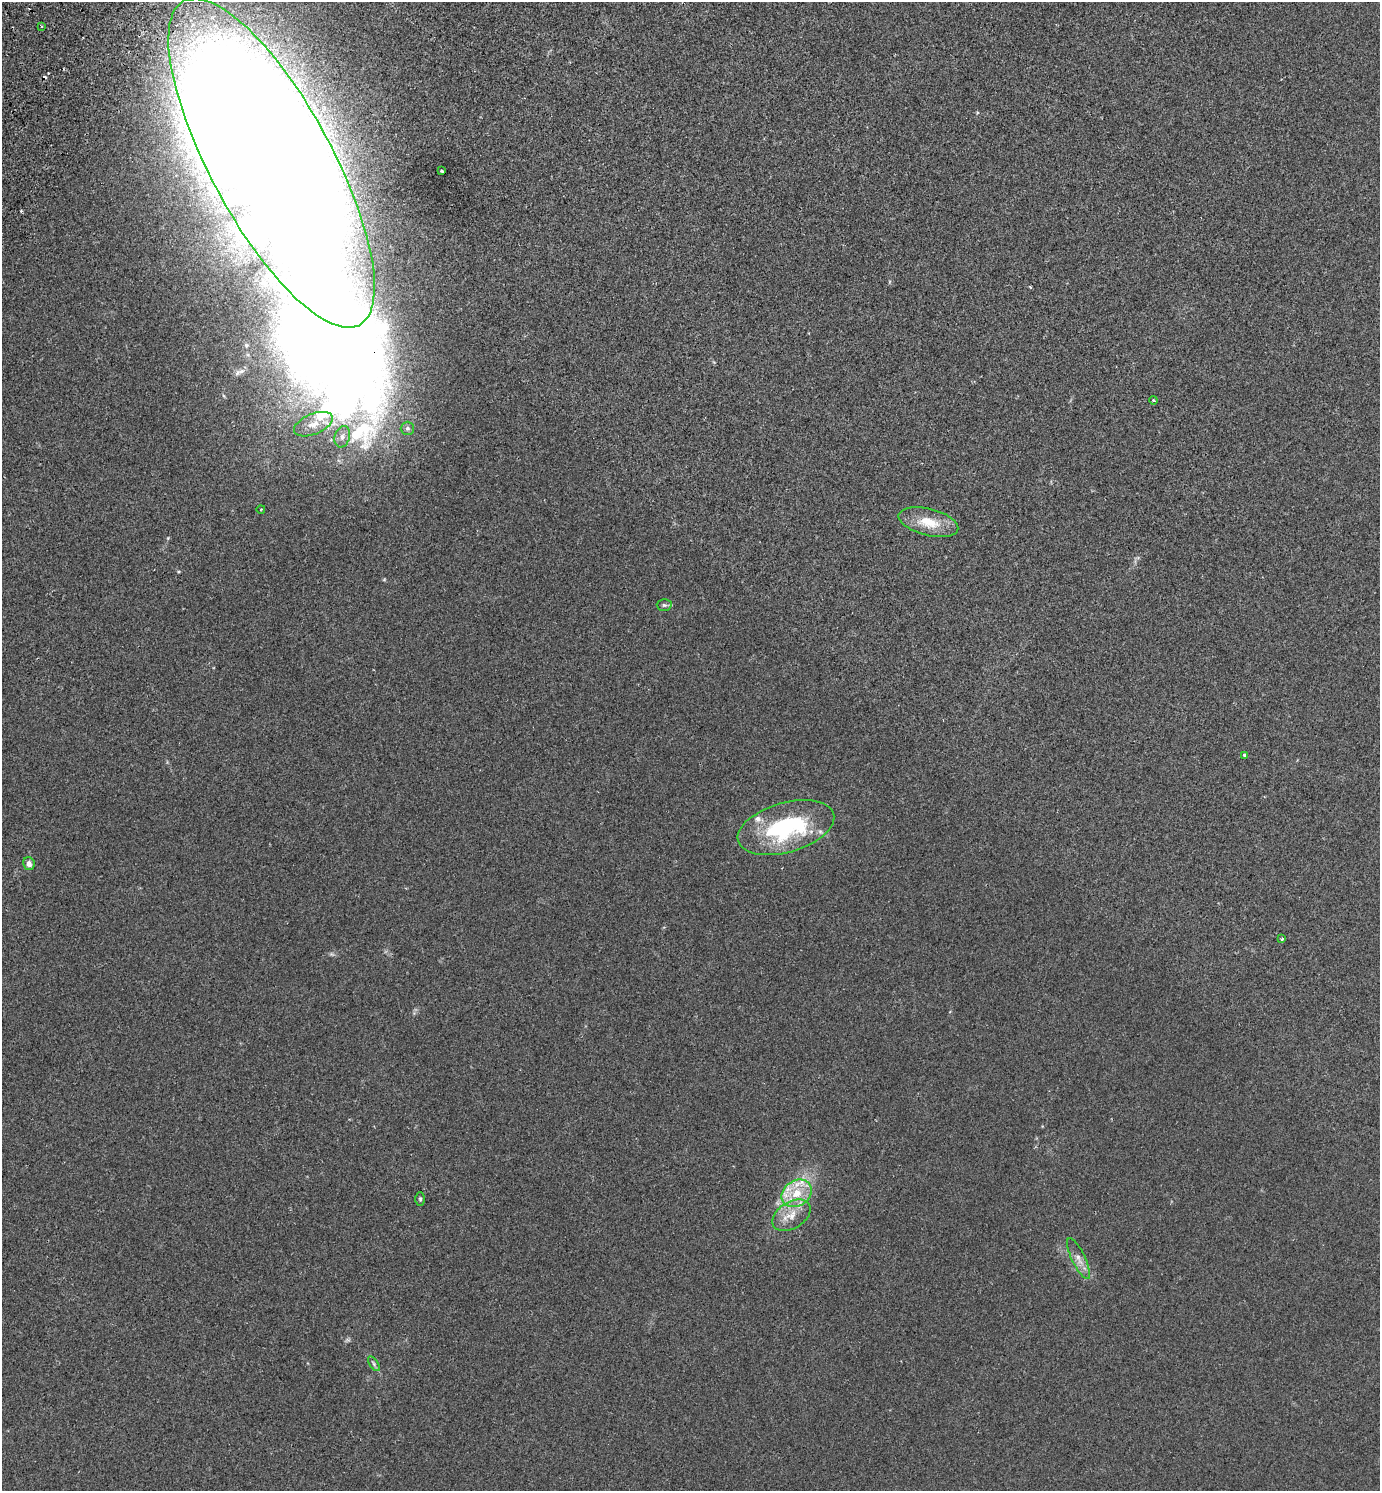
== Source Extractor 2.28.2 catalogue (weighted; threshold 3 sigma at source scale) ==
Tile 11 of 4 x 4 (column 3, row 3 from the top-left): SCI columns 2959-4336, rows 1533-3021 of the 6057 x 6041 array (HDU 1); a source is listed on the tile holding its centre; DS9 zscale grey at full resolution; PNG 1382 x 1493 px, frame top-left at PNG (2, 2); each listed source drawn as its Kron ellipse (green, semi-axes under 4 px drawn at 4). Shown black and unused: <1% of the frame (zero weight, under 2 of 3 exposures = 3% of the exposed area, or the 3 px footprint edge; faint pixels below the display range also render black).
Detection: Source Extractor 2.28.2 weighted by HDU 2 'WHT'; one run over the whole footprint, this tile lists its part. Background 0.0259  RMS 0.0068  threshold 0.0307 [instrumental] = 3 sigma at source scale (4.5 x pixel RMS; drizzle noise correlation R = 1.50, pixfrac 1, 0.05/0.05 arcsec/px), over >= 5 px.
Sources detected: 23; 2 inside a brighter object's white glare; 1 cosmic-ray / hot-pixel residue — neither listed nor drawn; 1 inside a brighter listed object's ellipse — not listed separately; the other 19 listed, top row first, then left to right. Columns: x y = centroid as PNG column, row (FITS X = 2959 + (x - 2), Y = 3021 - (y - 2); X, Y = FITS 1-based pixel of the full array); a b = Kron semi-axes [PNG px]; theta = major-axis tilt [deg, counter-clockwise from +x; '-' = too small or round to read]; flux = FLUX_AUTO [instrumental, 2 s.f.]
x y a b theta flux
42 26 3 2 - 0.62
272 163 184 61 -61 5000
442 171 3 3 - 2
1153 400 4 3 - 0.73
313 424 20 10 22 9.1
407 428 7 7 - 1.8
342 437 11 7 74 3.4
261 509 4 2 - 0.42
928 522 30 13 -14 16
664 605 7 6 - 1.2
1244 755 4 3 - 1.3
786 828 50 25 16 73
29 864 6 6 - 2.9
1282 939 3 3 - 1.2
797 1193 16 12 34 15
420 1199 7 5 -89 1.1
791 1215 21 13 32 11
1079 1259 22 6 -64 5.2
374 1364 8 4 -55 1.3
Overlapping masked pixels (flux is a lower limit): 1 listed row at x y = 272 163
Isophote crosses this tile's border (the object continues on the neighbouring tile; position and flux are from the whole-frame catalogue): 1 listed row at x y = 272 163